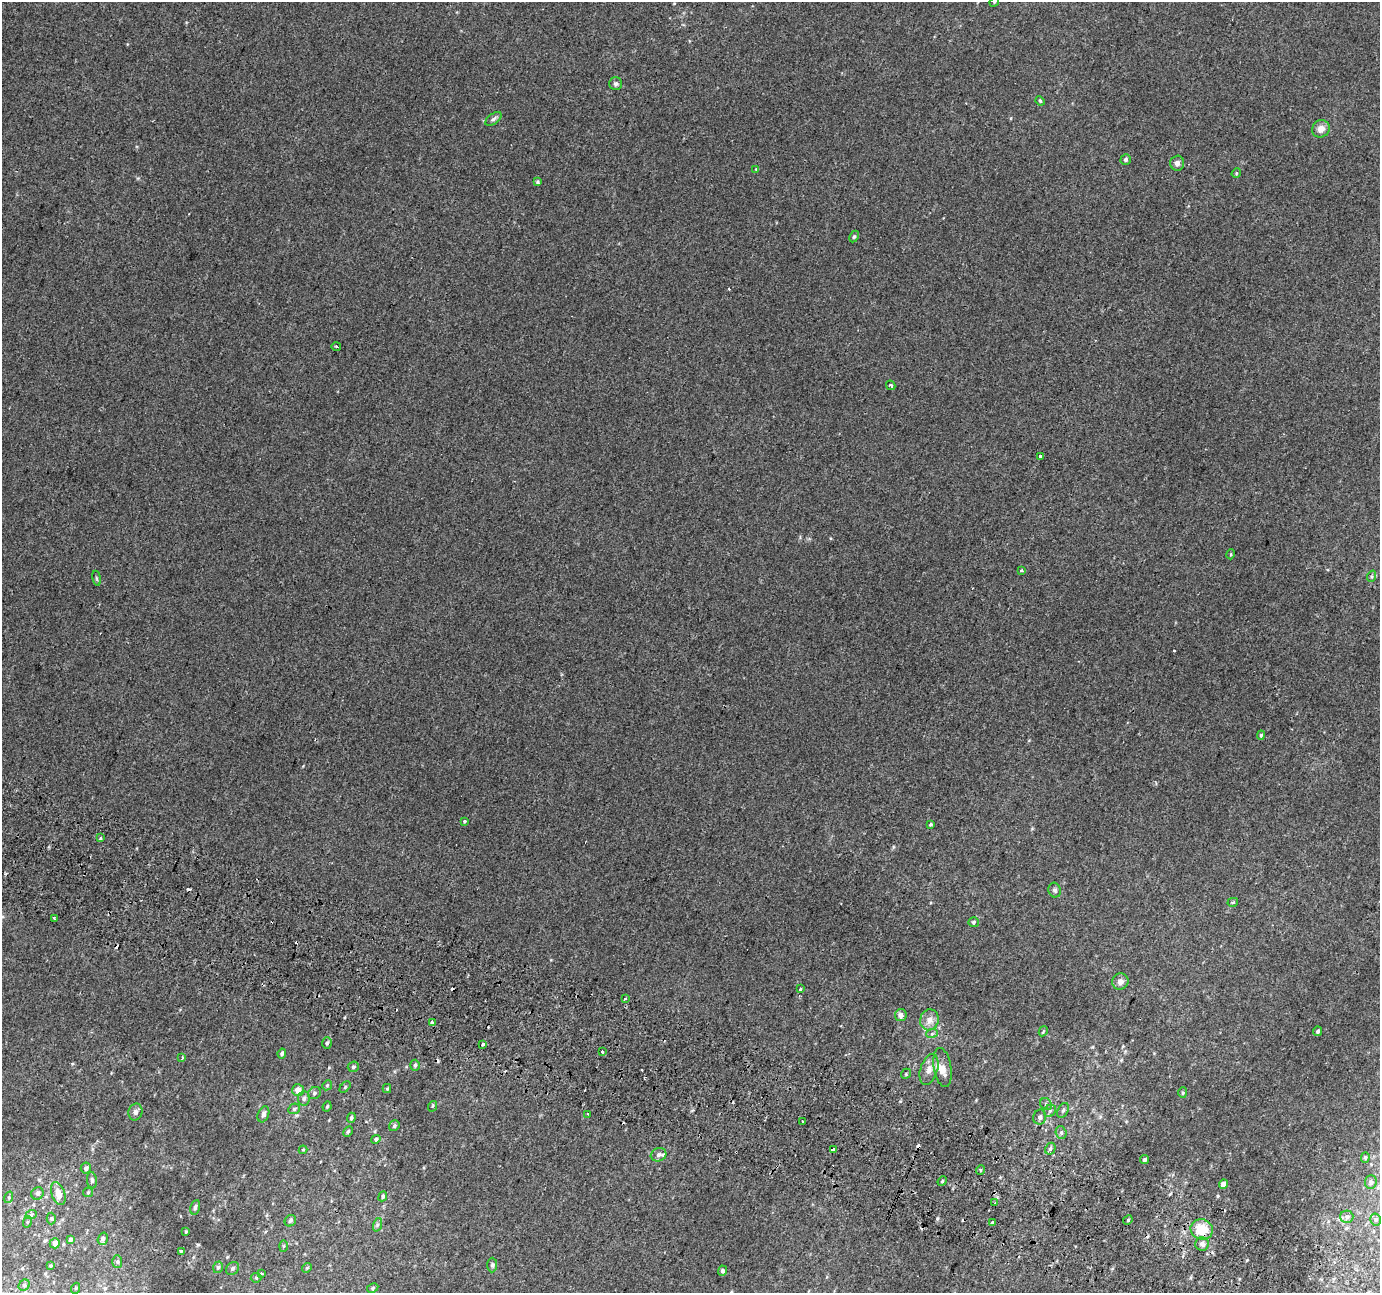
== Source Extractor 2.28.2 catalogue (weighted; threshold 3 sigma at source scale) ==
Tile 6 of 4 x 4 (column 2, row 2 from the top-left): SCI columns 1405-2782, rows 2902-4192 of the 5553 x 5738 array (HDU 1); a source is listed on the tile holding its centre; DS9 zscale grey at full resolution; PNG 1382 x 1295 px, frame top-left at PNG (2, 2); each listed source drawn as its Kron ellipse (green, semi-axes under 4 px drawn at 4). Shown black and unused: <1% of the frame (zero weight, under 2 of 3 exposures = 2% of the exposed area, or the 3 px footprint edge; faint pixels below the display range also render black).
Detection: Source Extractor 2.28.2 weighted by HDU 2 'WHT'; one run over the whole footprint, this tile lists its part. Background 0.0202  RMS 0.0046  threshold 0.0206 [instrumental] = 3 sigma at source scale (4.5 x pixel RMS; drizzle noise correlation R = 1.50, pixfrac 1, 0.0396/0.0396 arcsec/px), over >= 5 px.
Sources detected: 133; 15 cosmic-ray / hot-pixel residue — neither listed nor drawn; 2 inside a brighter listed object's ellipse — not listed separately; the other 116 listed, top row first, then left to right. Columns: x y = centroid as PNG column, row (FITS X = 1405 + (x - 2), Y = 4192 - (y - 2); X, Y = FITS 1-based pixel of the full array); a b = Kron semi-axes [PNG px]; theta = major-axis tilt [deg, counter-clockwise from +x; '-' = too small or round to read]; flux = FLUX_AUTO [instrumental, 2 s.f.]
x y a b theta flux
994 2 5 4 - 0.44
616 84 6 6 - 1.3
1040 101 5 4 - 0.49
493 119 9 5 36 1.1
1321 129 9 8 - 3.2
1126 160 5 5 - 1.1
1177 163 7 7 - 1.8
756 169 3 3 - 0.41
1236 173 5 4 - 0.51
538 182 4 4 - 0.77
854 237 6 4 62 0.64
336 347 5 2 - 0.48
891 385 5 3 - 0.7
1040 456 3 3 - 4
1231 554 5 3 - 0.39
1022 570 3 2 - 0.52
1372 576 6 4 71 0.66
97 578 8 4 -81 0.6
1261 735 4 4 - 0.57
465 821 3 3 - 0.83
930 825 3 3 - 0.74
100 838 3 3 - 2.6
1055 890 7 6 - 1.1
1233 902 5 3 - 0.65
54 919 4 3 - 0.77
974 922 5 5 - 0.8
1120 982 8 8 - 2.3
800 989 3 3 - 0.91
625 999 3 3 - 1.5
901 1015 6 5 - 2.1
929 1020 10 9 - 3.6
432 1023 4 3 - 3.4
1043 1031 5 4 - 0.5
1318 1031 5 4 - 0.99
932 1033 6 4 21 0.68
327 1043 6 4 74 0.83
483 1044 4 3 - 1.2
602 1052 3 3 - 2.2
282 1053 5 4 - 0.98
182 1057 4 3 - 0.71
415 1065 5 4 - 0.84
353 1067 6 5 - 0.87
943 1067 20 9 -81 4.5
929 1069 16 8 72 3.3
906 1074 5 4 - 0.55
327 1085 5 4 - 0.54
345 1087 7 4 47 0.6
387 1089 4 4 - 0.52
298 1090 6 6 - 3.3
314 1093 7 5 36 0.95
1183 1093 5 4 - 0.61
304 1098 7 6 - 1.4
1046 1104 6 5 - 0.89
327 1106 5 3 - 0.59
433 1106 5 3 - 0.54
294 1109 6 5 - 0.82
1063 1110 8 5 63 0.91
1050 1111 6 5 - 0.97
135 1112 8 7 - 1.7
263 1114 8 5 69 1.5
587 1114 3 2 - 0.91
1040 1117 7 6 - 1.4
351 1118 5 4 - 0.91
802 1121 3 2 - 0.32
394 1126 6 5 - 0.91
348 1131 6 4 62 0.65
1061 1133 7 5 -71 0.95
376 1139 5 4 - 1
833 1149 4 3 - 1.3
1050 1149 6 5 - 1.2
303 1150 4 4 - 0.39
659 1155 8 6 17 1.8
1365 1157 5 4 - 0.68
1144 1160 4 3 - 0.82
86 1168 5 5 - 1.1
980 1170 5 3 - 0.42
92 1180 8 5 -83 0.93
942 1181 5 4 - 0.68
1371 1182 7 6 - 1.1
1224 1184 4 4 - 4.3
88 1192 5 4 - 0.56
37 1193 6 6 - 1.3
58 1193 12 7 -71 4.1
383 1196 5 4 - 0.79
9 1197 6 4 73 0.57
994 1203 3 2 - 0.37
195 1207 7 5 77 0.93
31 1215 6 3 20 0.6
1347 1217 6 6 - 1.2
51 1219 6 4 88 0.63
1376 1219 6 5 - 0.86
1128 1220 5 4 - 0.55
290 1221 6 5 - 0.86
27 1222 6 3 71 0.43
992 1222 3 3 - 4.1
377 1225 7 4 72 0.85
1202 1229 11 10 - 11
186 1232 4 3 - 0.44
71 1239 4 4 - 1.1
103 1239 6 5 - 1.7
55 1243 5 5 - 2.6
1202 1244 6 6 - 1.7
283 1246 6 4 88 0.5
182 1251 4 3 - 1.1
117 1262 6 5 - 0.78
492 1265 7 5 89 0.81
51 1266 4 3 - 0.46
218 1267 6 4 72 0.92
232 1268 7 5 45 0.89
307 1268 5 4 - 0.53
723 1271 5 4 - 1.2
261 1273 3 3 - 0.75
256 1278 5 5 - 0.61
24 1285 6 5 - 0.65
76 1288 5 3 - 0.38
373 1288 6 4 28 0.65
Isophote crosses this tile's border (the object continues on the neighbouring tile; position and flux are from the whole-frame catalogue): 1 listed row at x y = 994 2
Unlisted compact peaks at least as high as the median listed source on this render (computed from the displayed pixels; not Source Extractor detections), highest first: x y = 937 1218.